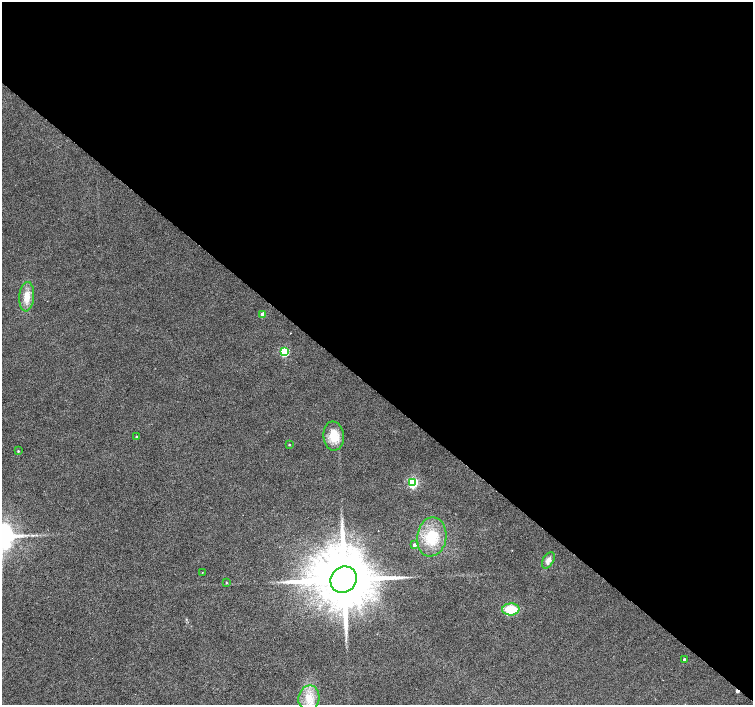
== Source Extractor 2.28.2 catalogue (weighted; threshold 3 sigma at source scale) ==
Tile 3 of 4 x 4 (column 3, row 1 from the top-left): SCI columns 3010-4511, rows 4454-5859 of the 6013 x 6028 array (HDU 1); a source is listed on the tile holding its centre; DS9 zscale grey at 2 x 2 block average (1 PNG px = mean of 2 x 2 image px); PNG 755 x 707 px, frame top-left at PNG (2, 2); each listed source drawn as its Kron ellipse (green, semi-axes under 4 px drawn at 4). Shown black and unused: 56% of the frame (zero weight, under 2 of 3 exposures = <1% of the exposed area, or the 3 px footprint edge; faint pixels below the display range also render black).
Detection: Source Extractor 2.28.2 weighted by HDU 2 'WHT'; one run over the whole footprint, this tile lists its part. Background 0.0342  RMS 0.0086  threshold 0.0388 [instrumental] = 3 sigma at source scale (4.5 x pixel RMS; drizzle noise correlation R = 1.50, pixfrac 1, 0.0396/0.0396 arcsec/px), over >= 5 px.
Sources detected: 18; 1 cosmic-ray / hot-pixel residue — neither listed nor drawn; the other 17 listed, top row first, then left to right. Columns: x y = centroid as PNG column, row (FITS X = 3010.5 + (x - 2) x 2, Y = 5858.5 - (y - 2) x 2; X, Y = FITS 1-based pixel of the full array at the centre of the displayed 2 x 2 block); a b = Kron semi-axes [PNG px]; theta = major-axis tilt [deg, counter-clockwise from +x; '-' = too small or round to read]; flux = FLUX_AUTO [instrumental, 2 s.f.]
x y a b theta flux
27 297 15 7 85 24
263 314 3 3 - 22
284 352 4 3 - 140
334 436 14 10 -83 37
137 437 2 2 - 1.9
289 445 2 2 - 1.8
18 451 2 2 - 1.8
413 483 4 4 - 230
432 537 19 14 80 63
414 545 3 3 - 7.6
548 560 9 5 60 11
202 572 2 2 - 0.88
344 580 14 12 45 21000
226 583 3 2 - 1.4
511 609 8 6 3 48
684 660 2 2 - 4.8
309 698 13 10 79 32